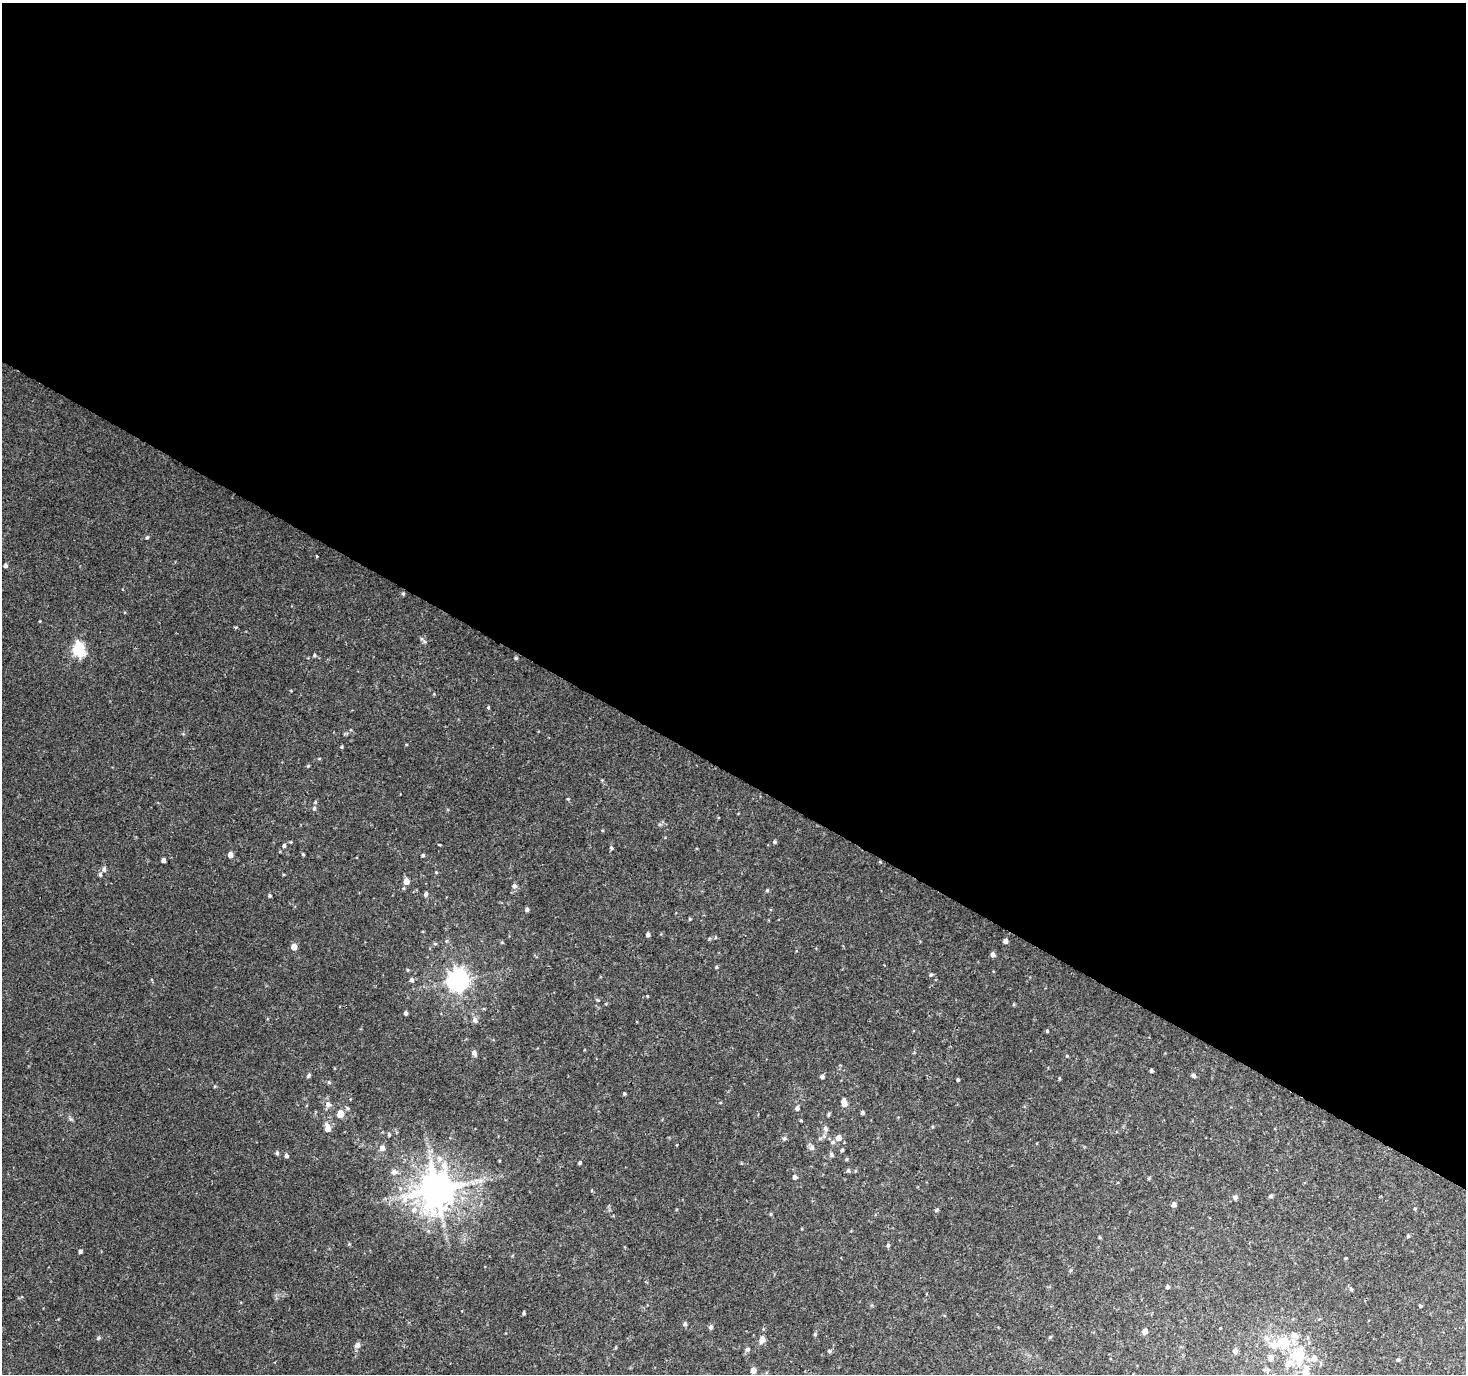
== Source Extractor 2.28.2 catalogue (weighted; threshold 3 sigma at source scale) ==
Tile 3 of 4 x 4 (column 3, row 1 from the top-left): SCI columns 2931-4394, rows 4310-5681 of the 5865 x 5939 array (HDU 1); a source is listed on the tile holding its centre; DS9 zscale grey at full resolution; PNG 1468 x 1376 px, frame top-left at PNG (2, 3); no overlay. Shown black and unused: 56% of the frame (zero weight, under 2 of 3 exposures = <1% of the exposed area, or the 3 px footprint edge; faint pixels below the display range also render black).
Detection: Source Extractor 2.28.2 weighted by HDU 2 'WHT'; one run over the whole footprint, this tile lists its part. Background 0.0226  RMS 0.0054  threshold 0.0244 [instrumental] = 3 sigma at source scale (4.5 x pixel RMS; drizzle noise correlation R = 1.50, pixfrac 1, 0.0396/0.0396 arcsec/px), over >= 5 px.
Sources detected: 124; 3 inside a brighter listed object's ellipse — not listed separately; the other 121 listed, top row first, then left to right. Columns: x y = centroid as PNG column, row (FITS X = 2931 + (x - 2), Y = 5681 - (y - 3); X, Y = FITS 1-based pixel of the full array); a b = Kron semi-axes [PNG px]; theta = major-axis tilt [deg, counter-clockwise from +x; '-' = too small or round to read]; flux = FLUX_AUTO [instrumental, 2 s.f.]
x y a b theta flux
147 537 5 4 - 0.79
317 556 3 3 - 0.79
5 565 4 4 - 1.5
403 594 5 4 - 0.73
40 621 3 3 - 0.4
236 627 5 3 - 0.57
424 641 6 4 -1 0.81
79 650 7 6 - 74
314 655 5 4 - 0.81
516 658 5 4 - 0.66
488 707 5 4 - 0.63
342 747 4 3 - 0.63
308 766 4 4 - 0.56
602 780 4 4 - 0.48
568 799 5 3 - 0.52
314 808 6 5 - 1.2
774 842 4 4 - 0.9
439 845 4 2 - 0.45
284 846 5 4 - 1.1
611 848 5 4 - 0.78
303 854 5 4 - 0.64
230 855 5 4 - 3.6
423 855 4 4 - 0.73
163 860 4 4 - 1.8
880 862 5 3 - 0.42
104 869 7 6 - 1.6
436 872 4 3 - 0.5
100 874 6 4 -90 0.98
406 881 6 5 - 4.2
514 886 7 6 - 1.7
767 890 5 4 - 0.64
426 894 6 5 - 1.3
270 895 4 4 - 0.71
527 909 4 4 - 1.5
690 919 4 4 - 0.5
648 934 4 4 - 1.5
1005 941 4 4 - 2.1
435 944 6 4 -1 0.68
294 947 5 5 - 4.1
993 955 5 4 - 2.4
716 967 4 4 - 0.63
407 970 5 3 - 0.51
931 975 5 5 - 0.81
411 980 5 5 - 1.3
458 980 8 7 - 390
598 1000 5 3 - 0.55
1013 1004 5 3 - 0.53
406 1013 4 3 - 1.4
475 1020 9 6 -55 1.9
1047 1031 4 3 - 0.69
474 1053 7 5 -60 2
1067 1056 4 3 - 0.51
1151 1071 3 3 - 1.1
309 1075 5 5 - 0.94
1193 1075 5 5 - 1.4
822 1076 5 4 - 1.4
1059 1078 5 3 - 0.47
958 1079 3 3 - 0.8
624 1094 3 3 - 0.75
844 1102 8 5 -73 4.9
328 1104 8 7 - 2.6
797 1108 6 5 - 1.5
862 1113 4 4 - 0.9
340 1114 5 5 - 7.9
801 1121 5 3 - 0.47
327 1128 9 6 -78 4.7
825 1128 7 5 -58 1.5
389 1134 5 4 - 0.7
839 1138 6 5 - 4
784 1139 6 5 - 1.1
833 1142 6 5 - 1.2
812 1147 8 7 - 1.7
382 1148 6 6 - 2.6
842 1150 4 4 - 0.73
277 1153 5 4 - 0.94
831 1155 6 5 - 1.2
286 1156 5 4 - 1.4
846 1159 4 4 - 0.62
580 1163 4 3 - 0.97
848 1170 5 5 - 0.95
394 1172 8 7 - 2.5
795 1177 5 5 - 1.7
1149 1178 5 3 - 0.51
480 1181 7 5 1 1.9
437 1189 11 10 - 1500
1271 1196 5 4 - 1
1235 1197 6 6 - 1.4
1174 1204 5 4 - 1.9
1415 1209 4 4 - 0.62
413 1210 8 7 - 2.9
936 1210 5 5 - 0.92
771 1214 5 3 - 0.55
1408 1236 5 4 - 0.8
1100 1237 4 3 - 0.58
888 1245 5 4 - 0.84
80 1251 4 4 - 1.1
1346 1258 4 3 - 0.47
1168 1287 5 4 - 1
1420 1306 4 3 - 0.68
524 1313 4 3 - 0.75
685 1324 5 5 - 1.2
711 1327 6 5 - 1.4
1145 1331 5 5 - 3.9
815 1334 5 4 - 0.7
1050 1337 5 4 - 0.57
99 1338 7 4 28 0.82
1266 1338 9 7 -20 2.9
762 1339 7 5 77 4.3
1285 1342 14 12 11 14
357 1345 9 7 45 1.9
747 1349 6 5 - 1.2
830 1351 6 4 -16 0.92
1235 1351 6 5 - 2.6
1298 1355 11 9 72 28
1270 1358 7 7 - 2.9
1314 1358 7 6 - 3.8
1397 1360 5 4 - 0.76
1287 1365 11 6 52 3.1
753 1370 5 5 - 3.5
1268 1370 7 5 23 1.4
1306 1372 19 12 -83 6.9
Overlapping masked pixels (flux is a lower limit): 1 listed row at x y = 880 862
Isophote crosses this tile's border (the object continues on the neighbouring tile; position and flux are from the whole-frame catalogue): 1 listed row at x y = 1306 1372